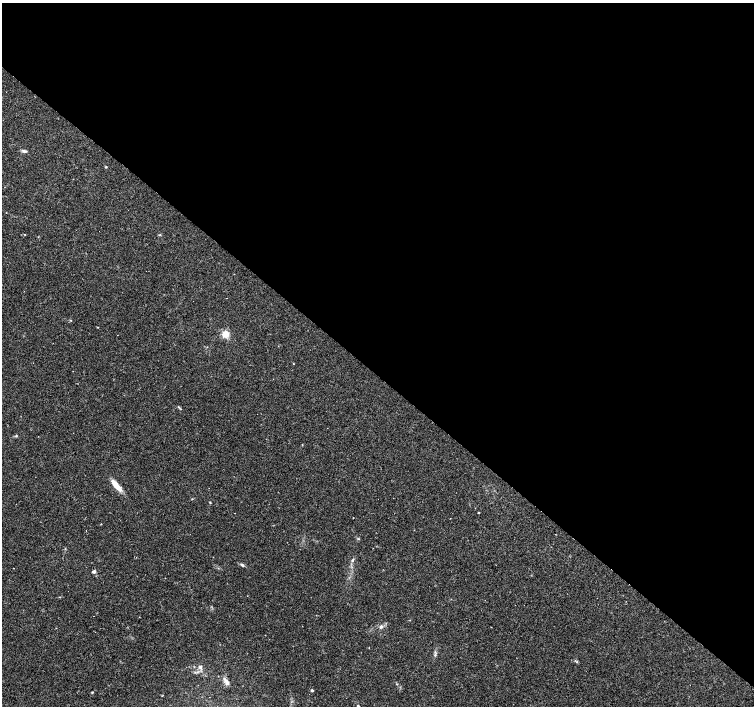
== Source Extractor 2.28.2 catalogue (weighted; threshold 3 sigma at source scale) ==
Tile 3 of 4 x 4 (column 3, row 1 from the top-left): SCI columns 3005-4507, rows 4385-5792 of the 6010 x 6019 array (HDU 1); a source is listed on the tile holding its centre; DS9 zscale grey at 2 x 2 block average (1 PNG px = mean of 2 x 2 image px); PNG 756 x 708 px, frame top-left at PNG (2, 3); no overlay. Shown black and unused: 53% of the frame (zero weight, under 2 of 3 exposures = <1% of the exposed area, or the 3 px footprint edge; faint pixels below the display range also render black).
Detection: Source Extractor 2.28.2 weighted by HDU 2 'WHT'; one run over the whole footprint, this tile lists its part. Background 0.0808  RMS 0.0051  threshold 0.0229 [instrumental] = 3 sigma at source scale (4.5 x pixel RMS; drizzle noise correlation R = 1.50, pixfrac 1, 0.0396/0.0396 arcsec/px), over >= 5 px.
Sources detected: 27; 3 cosmic-ray / hot-pixel residue — not listed; the other 24 listed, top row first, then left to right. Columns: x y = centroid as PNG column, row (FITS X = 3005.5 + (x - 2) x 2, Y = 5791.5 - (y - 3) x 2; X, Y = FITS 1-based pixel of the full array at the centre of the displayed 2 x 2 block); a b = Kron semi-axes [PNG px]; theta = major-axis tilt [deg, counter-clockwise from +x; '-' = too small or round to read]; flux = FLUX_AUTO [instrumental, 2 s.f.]
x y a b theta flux
24 151 7 3 -13 2.4
106 167 3 2 - 0.83
99 231 2 2 - 7.6
25 235 2 2 - 0.7
225 334 8 7 - 9.8
293 364 2 2 - 0.57
178 407 3 2 - 0.91
16 436 4 3 - 1
116 485 18 5 -50 13
210 502 4 2 - 0.83
478 513 2 2 - 1.3
86 531 2 2 - 0.55
358 539 3 2 - 0.77
353 560 5 3 - 1.8
242 565 6 3 -35 1.9
94 571 3 3 - 3.3
381 627 5 4 - 2.8
435 655 4 3 - 1.4
200 667 6 5 - 3.2
197 672 3 2 - 1.2
227 683 7 5 -67 4.1
312 690 2 2 - 2.4
92 692 3 2 - 0.8
358 706 4 3 - 2.4
Isophote crosses this tile's border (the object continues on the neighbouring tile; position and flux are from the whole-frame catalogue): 1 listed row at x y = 358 706